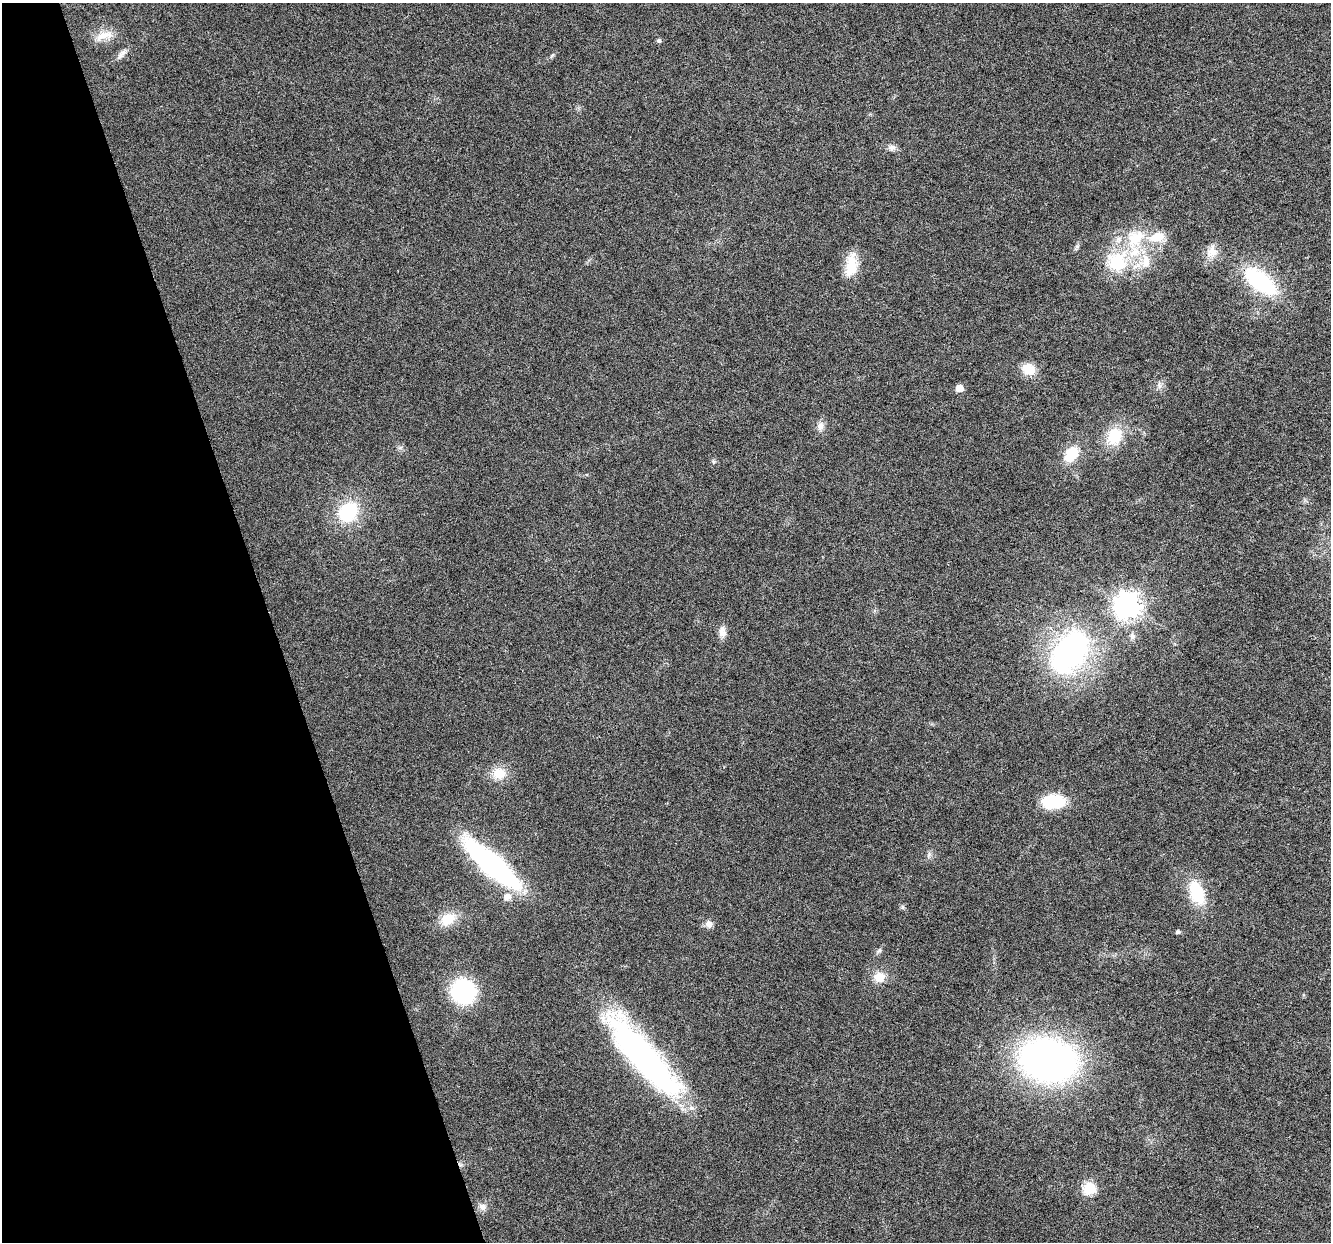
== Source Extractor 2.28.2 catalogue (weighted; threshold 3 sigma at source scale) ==
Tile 5 of 4 x 4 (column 1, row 2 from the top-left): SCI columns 3-1331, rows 2591-3830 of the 5317 x 5130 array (HDU 1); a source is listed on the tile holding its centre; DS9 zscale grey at full resolution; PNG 1333 x 1244 px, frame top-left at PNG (2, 3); no overlay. Shown black and unused: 20% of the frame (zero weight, under 3 of 6 exposures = <1% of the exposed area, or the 3 px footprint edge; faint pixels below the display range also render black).
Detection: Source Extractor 2.28.2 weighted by HDU 2 'WHT'; one run over the whole footprint, this tile lists its part. Background 0.0256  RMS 0.0026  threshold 0.0107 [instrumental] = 3 sigma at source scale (4.09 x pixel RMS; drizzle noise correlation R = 1.36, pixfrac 0.8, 0.0396/0.0396 arcsec/px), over >= 5 px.
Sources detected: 42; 2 inside a brighter listed object's ellipse — not listed separately; the other 40 listed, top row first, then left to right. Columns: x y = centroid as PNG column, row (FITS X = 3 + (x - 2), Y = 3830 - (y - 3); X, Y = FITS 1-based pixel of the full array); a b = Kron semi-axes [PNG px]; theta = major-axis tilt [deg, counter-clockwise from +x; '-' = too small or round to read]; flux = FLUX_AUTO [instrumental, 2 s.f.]
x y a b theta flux
103 36 25 9 20 3.2
659 41 5 5 - 0.55
121 55 19 6 48 1.3
891 148 11 8 1 1
1135 238 33 23 46 12
1077 246 7 4 19 0.41
1212 251 17 14 -87 2.6
1146 261 19 12 90 4
1117 262 28 26 -42 13
851 266 29 13 83 5.6
1260 281 33 15 -39 26
1029 369 16 13 -28 3.9
1159 386 10 4 -77 0.62
959 388 5 5 - 3.3
820 426 11 9 -88 1.4
1115 436 21 16 63 7.7
1071 454 20 13 57 6.5
713 461 6 4 -20 0.34
348 512 15 12 47 18
1127 606 9 8 - 260
722 632 16 9 -87 1.7
1132 636 9 8 - 0.95
1069 652 39 25 55 62
499 773 17 15 5 4.1
1053 801 18 11 3 15
929 855 9 3 45 0.48
492 865 54 14 -42 68
1196 892 32 16 -68 9.2
507 897 7 7 - 1.8
903 907 6 4 90 0.38
448 919 20 15 26 4.6
709 924 10 8 -54 1.3
1178 932 5 4 - 0.57
880 950 7 4 71 0.44
879 977 15 13 8 3.1
463 991 21 20 - 24
644 1057 109 25 -49 72
1048 1060 53 38 -12 95
1089 1188 6 6 - 23
482 1207 11 9 -26 1.3
Unlisted compact peaks at least as high as the median listed source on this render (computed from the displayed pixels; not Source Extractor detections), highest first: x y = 552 55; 400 448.